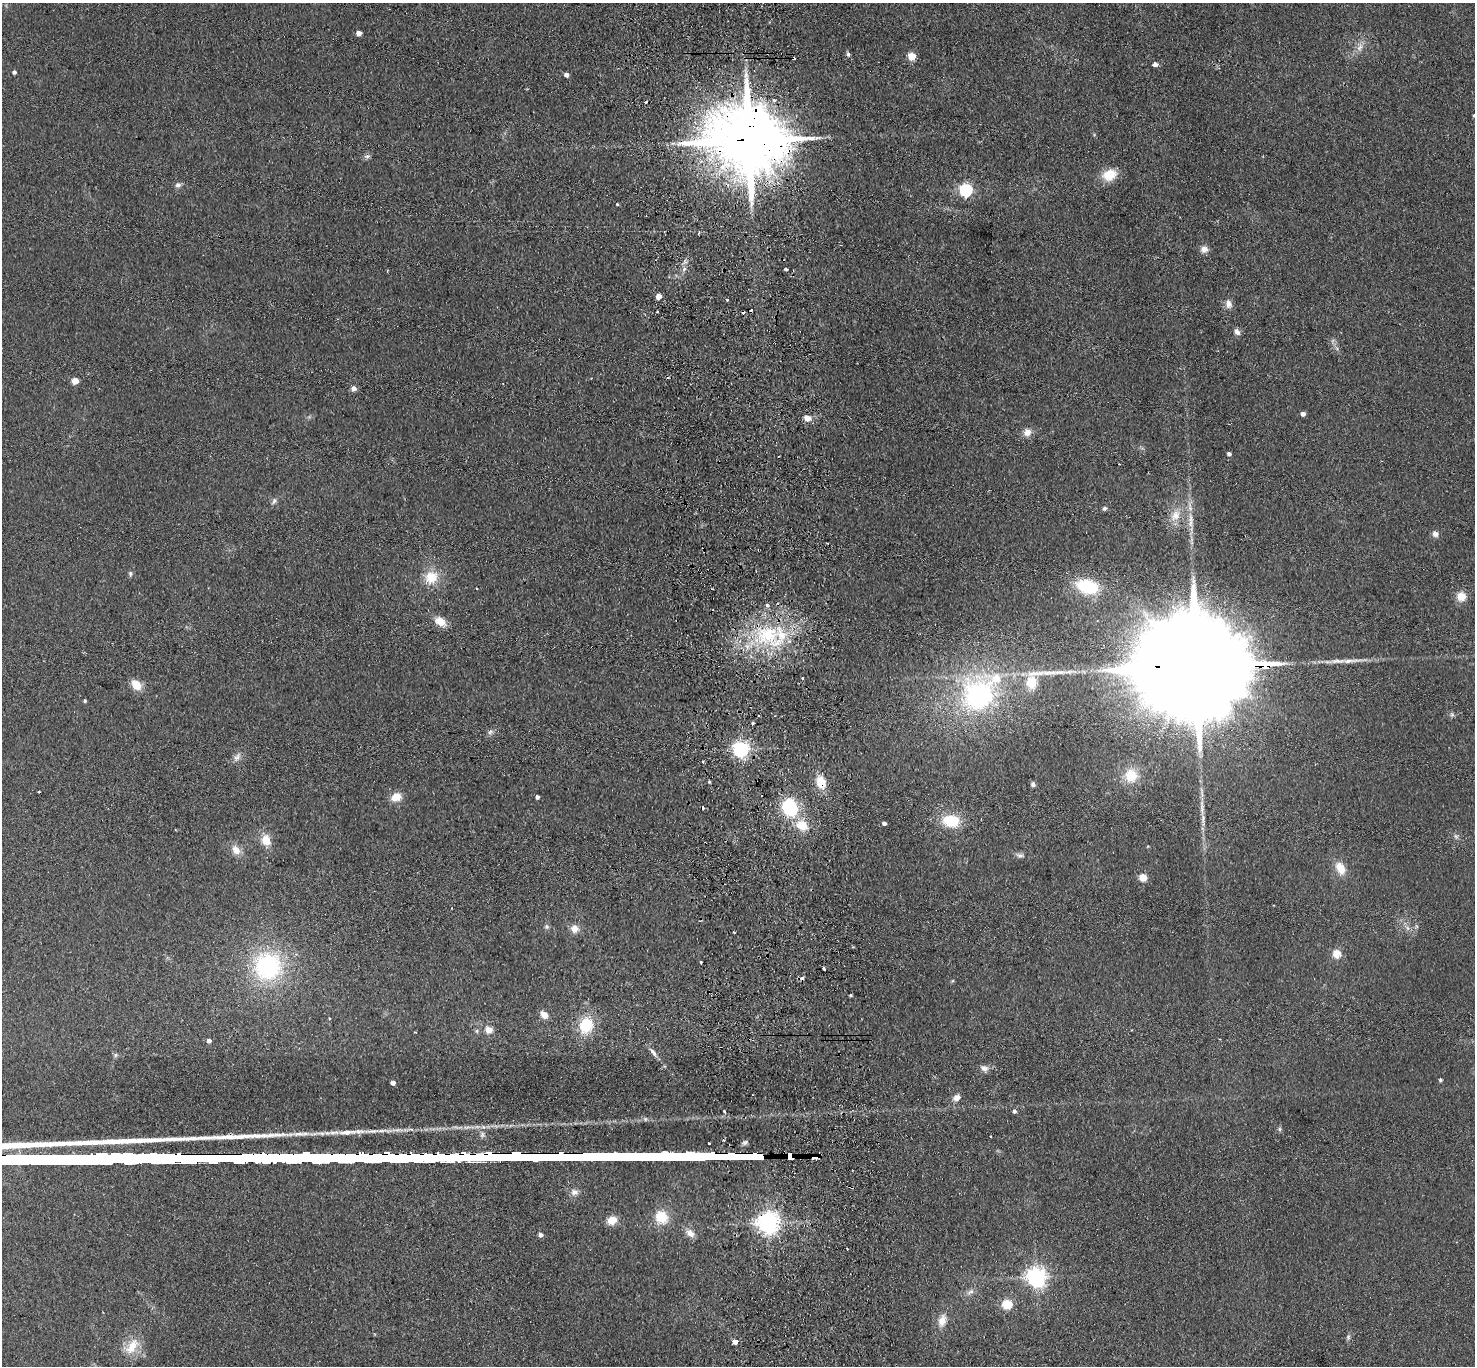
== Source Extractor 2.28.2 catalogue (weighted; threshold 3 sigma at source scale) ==
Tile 5 of 3 x 3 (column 2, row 2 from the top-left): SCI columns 1530-3002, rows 1495-2858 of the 4532 x 4405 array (HDU 1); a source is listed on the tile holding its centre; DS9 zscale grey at full resolution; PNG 1477 x 1368 px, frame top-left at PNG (2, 3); no overlay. Shown black and unused: <1% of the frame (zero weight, under 2 of 3 exposures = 3% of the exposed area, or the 3 px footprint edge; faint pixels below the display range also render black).
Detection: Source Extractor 2.28.2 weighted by HDU 2 'WHT'; one run over the whole footprint, this tile lists its part. Background 0.139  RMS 0.011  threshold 0.0496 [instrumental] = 3 sigma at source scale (4.5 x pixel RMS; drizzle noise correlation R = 1.50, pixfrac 1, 0.05/0.05 arcsec/px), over >= 5 px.
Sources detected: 124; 12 cosmic-ray / hot-pixel residue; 1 long thin detection or spike segment (spike, bleed or trail) — not listed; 3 inside a brighter listed object's ellipse — not listed separately; the other 108 listed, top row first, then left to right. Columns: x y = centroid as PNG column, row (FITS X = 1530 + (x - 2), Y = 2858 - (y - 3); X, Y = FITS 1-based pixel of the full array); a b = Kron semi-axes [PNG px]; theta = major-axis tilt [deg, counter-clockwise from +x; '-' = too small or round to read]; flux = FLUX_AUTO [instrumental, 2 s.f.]
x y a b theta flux
358 33 4 4 - 8.4
1360 47 13 8 69 7.7
848 54 8 5 -75 2.3
912 56 5 5 - 25
1155 65 4 4 - 19
14 72 4 4 - 2.9
566 74 5 4 - 4.5
774 101 6 5 - 2.8
1474 115 4 4 - 1.2
750 140 23 18 -6 13000
367 156 8 6 13 2.9
1109 175 14 10 24 26
178 185 8 7 - 3.8
966 190 6 6 - 180
617 204 4 3 - 0.98
698 233 4 2 - 1.2
1204 249 10 9 - 5.9
684 269 7 4 46 2.7
786 269 3 3 - 2.1
658 296 4 4 - 10
727 299 3 3 - 2.5
1228 304 12 8 -75 6.6
657 312 3 2 - 1.4
1237 332 8 6 -60 4.8
75 381 5 4 - 18
353 388 5 5 - 6.8
1303 414 5 5 - 3.9
807 418 6 5 - 14
1027 432 12 10 31 8
1229 454 4 4 - 3.3
274 501 10 6 61 3.2
1104 508 6 5 - 2.3
1175 515 18 13 58 17
1191 519 18 7 -86 11
1435 534 7 6 - 4.9
130 574 8 5 -84 2.2
431 577 16 15 - 24
1087 586 20 13 -14 58
1461 596 10 9 - 14
440 621 14 9 -32 14
767 635 45 31 -28 110
1200 666 69 21 0 71000
1031 682 17 13 -88 24
136 685 12 9 -46 16
979 695 42 39 58 190
85 701 4 4 - 1.7
1452 715 6 5 - 2.2
753 724 3 3 - 2.9
490 732 9 6 21 3.3
741 749 6 6 - 370
237 757 14 7 57 5.9
1131 775 15 14 - 23
709 782 4 3 - 1.3
821 782 16 11 -75 19
1033 784 7 6 - 3.1
396 797 11 9 22 14
537 797 4 3 - 2.9
789 808 21 16 -55 60
951 821 18 13 -8 39
884 823 4 3 - 3.2
802 825 17 13 -37 22
1456 836 7 5 -67 2.6
266 840 13 11 -76 15
236 850 13 10 -54 10
1020 855 11 6 -15 3.7
1340 868 16 11 -61 15
1143 877 5 5 - 30
547 926 7 6 - 2.4
1416 926 6 4 -71 1.5
1407 928 7 5 -60 3.4
575 929 10 9 - 8.6
734 932 3 2 - 1.4
1336 954 10 9 - 11
701 962 3 2 - 1.3
267 966 31 31 - 140
824 969 3 3 - 3.6
850 995 3 3 - 2.1
544 1015 9 6 -44 9.6
329 1018 4 3 - 0.84
586 1025 18 15 71 39
488 1030 5 4 - 20
209 1041 4 4 - 4.4
653 1052 14 5 -52 5.2
115 1055 6 4 89 1.9
984 1068 11 7 -34 4.8
1440 1080 4 3 - 1.9
393 1083 4 4 - 5.1
956 1097 11 8 35 6
724 1111 4 3 - 2
1014 1111 4 4 - 3.2
348 1132 30 7 3 16
709 1144 3 3 - 4.3
791 1156 6 4 3 1700
815 1156 6 4 -1 540
574 1192 10 9 - 6.4
661 1217 16 14 -60 26
612 1220 10 9 - 14
768 1222 7 7 - 910
690 1233 12 8 -45 8.5
540 1235 5 4 - 4.4
847 1249 3 2 - 2
1036 1277 7 7 - 630
970 1292 12 5 33 4.4
1007 1304 5 5 - 59
942 1321 16 10 75 12
1348 1337 8 5 90 2.5
735 1341 4 3 - 150
132 1346 25 14 51 23
Overlapping masked pixels (flux is a lower limit): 6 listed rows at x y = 750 140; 1200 666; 821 782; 791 1156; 815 1156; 768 1222
Isophote crosses this tile's border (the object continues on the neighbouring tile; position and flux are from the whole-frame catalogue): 1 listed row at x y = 1474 115
Unlisted compact peaks at least as high as the median listed source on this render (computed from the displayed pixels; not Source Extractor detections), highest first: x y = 270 1135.